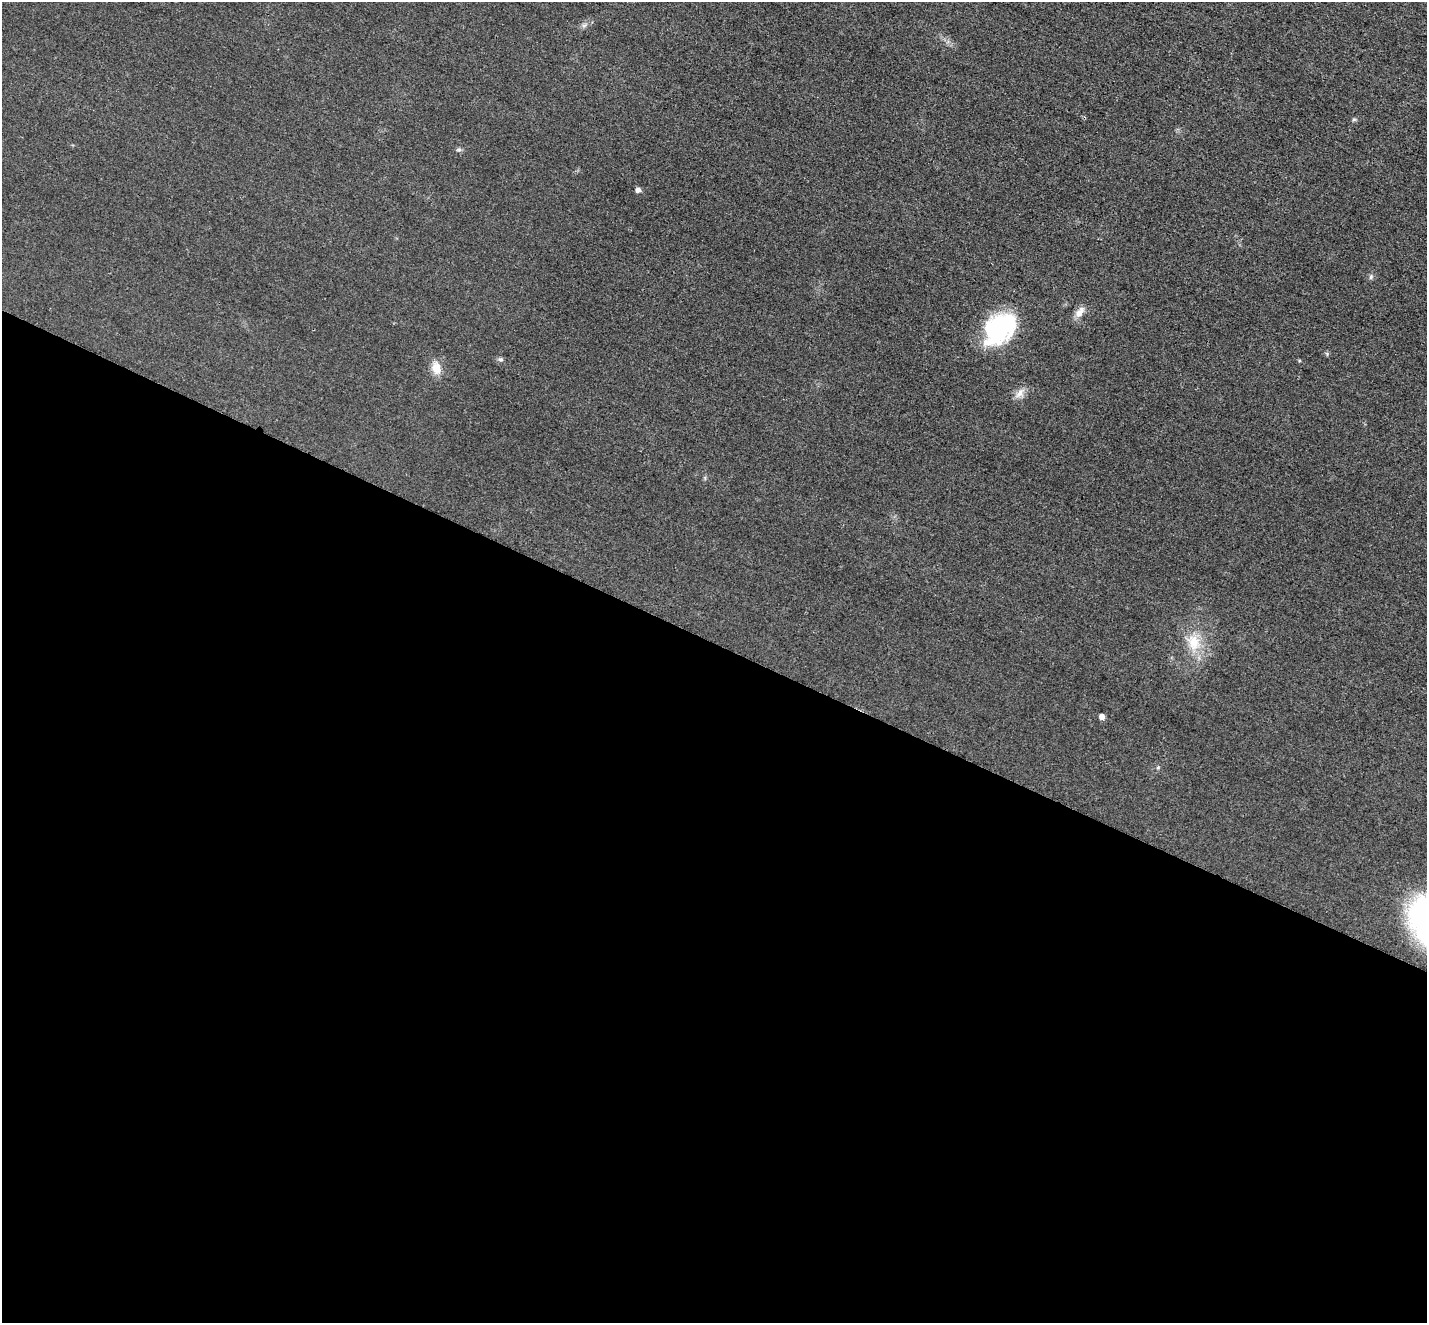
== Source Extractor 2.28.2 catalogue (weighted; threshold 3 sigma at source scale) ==
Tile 14 of 4 x 4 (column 2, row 4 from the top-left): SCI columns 1444-2868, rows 300-1620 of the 5735 x 5745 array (HDU 1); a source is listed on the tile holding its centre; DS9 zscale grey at full resolution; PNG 1429 x 1325 px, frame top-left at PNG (2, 2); no overlay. Shown black and unused: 51% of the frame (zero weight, under 3 of 4 exposures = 2% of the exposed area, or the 3 px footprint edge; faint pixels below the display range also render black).
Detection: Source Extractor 2.28.2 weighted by HDU 2 'WHT'; one run over the whole footprint, this tile lists its part. Background 0.0182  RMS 0.0051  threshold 0.023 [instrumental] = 3 sigma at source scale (4.5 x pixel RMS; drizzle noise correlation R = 1.50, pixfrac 1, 0.05/0.05 arcsec/px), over >= 5 px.
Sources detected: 14; all 14 listed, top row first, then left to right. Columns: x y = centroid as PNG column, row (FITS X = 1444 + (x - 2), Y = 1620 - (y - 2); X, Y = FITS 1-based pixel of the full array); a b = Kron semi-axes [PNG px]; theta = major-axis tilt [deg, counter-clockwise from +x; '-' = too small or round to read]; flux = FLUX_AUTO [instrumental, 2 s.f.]
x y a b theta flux
584 25 7 4 19 1.1
1354 119 6 4 1 0.73
459 150 7 4 -1 0.94
638 190 5 5 - 2.2
1371 277 7 5 69 1.1
1080 312 17 9 52 4.1
999 329 40 27 48 48
500 359 7 5 0 1.1
1299 361 4 4 - 0.56
436 368 15 11 -78 6.5
1020 393 16 8 51 3.7
1193 642 25 18 -71 14
1102 717 5 5 - 2.7
1158 767 5 5 - 0.64